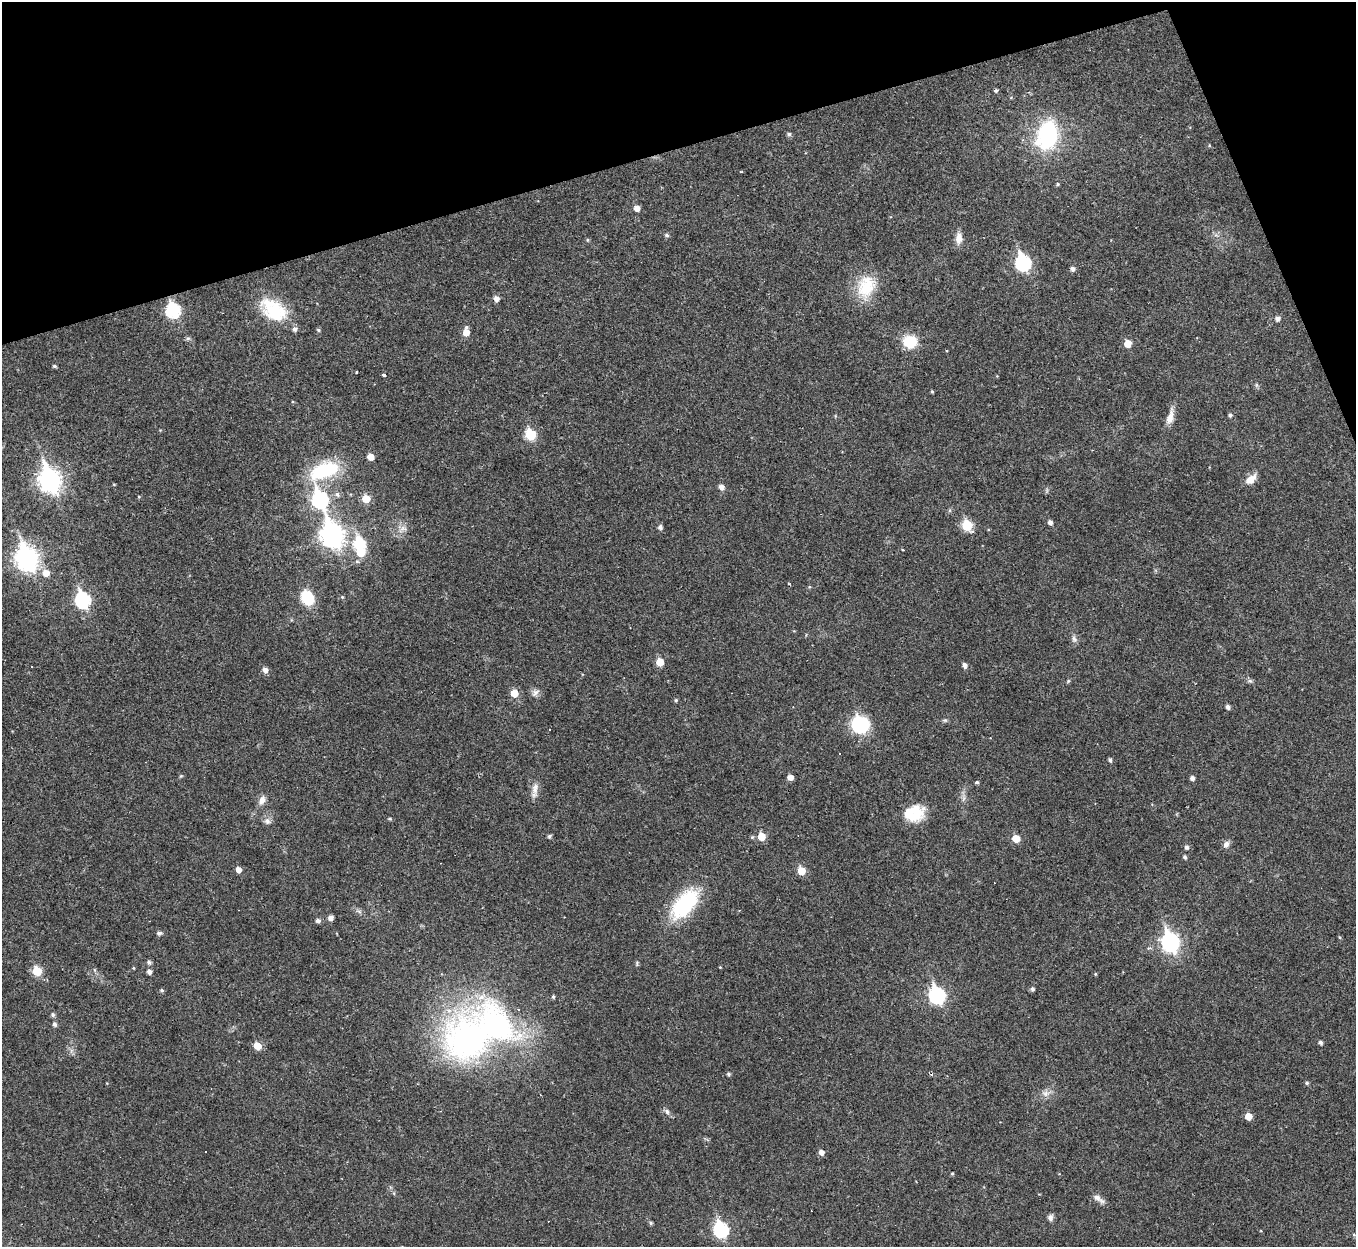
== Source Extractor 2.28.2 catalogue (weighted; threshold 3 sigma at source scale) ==
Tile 3 of 4 x 4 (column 3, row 1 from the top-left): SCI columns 2707-4060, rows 3879-5123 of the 5413 x 5393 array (HDU 1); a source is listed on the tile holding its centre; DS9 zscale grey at full resolution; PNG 1358 x 1249 px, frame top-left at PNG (2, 2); no overlay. Shown black and unused: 15% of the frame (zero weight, under 2 of 3 exposures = <1% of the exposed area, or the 3 px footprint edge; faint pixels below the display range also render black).
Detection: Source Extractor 2.28.2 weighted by HDU 2 'WHT'; one run over the whole footprint, this tile lists its part. Background 0.0387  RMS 0.0048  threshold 0.0214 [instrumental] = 3 sigma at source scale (4.5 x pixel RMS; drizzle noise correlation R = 1.50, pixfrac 1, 0.05/0.05 arcsec/px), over >= 5 px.
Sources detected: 129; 2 inside a brighter object's white glare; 4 cosmic-ray / hot-pixel residue — not listed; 2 inside a brighter listed object's ellipse — not listed separately; the other 121 listed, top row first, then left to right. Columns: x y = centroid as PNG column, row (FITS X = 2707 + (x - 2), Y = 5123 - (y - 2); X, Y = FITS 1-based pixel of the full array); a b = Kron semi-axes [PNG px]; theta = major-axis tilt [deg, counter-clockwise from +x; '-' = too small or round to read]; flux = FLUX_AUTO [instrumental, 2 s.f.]
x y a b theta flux
996 91 4 3 - 1.2
789 134 6 5 - 1.1
1047 135 22 15 74 63
741 172 3 2 - 0.58
1058 184 4 4 - 0.59
637 208 5 5 - 3.3
667 235 5 5 - 1.1
1216 235 6 5 - 1.1
959 238 15 8 89 3.8
587 240 5 4 - 0.59
1023 262 8 7 - 85
1073 269 5 5 - 1.6
866 287 29 21 71 19
496 298 5 5 - 2.5
173 310 8 7 - 62
274 310 36 22 -34 23
1277 318 6 6 - 1.9
318 330 5 4 - 0.72
466 332 8 5 86 5.5
188 338 6 5 - 0.89
910 342 13 12 - 15
1128 343 6 5 - 6.9
55 366 5 4 - 0.85
356 372 3 2 - 0.46
384 375 4 3 - 1.3
1256 385 7 4 -90 0.78
932 391 4 3 - 0.58
1230 415 5 5 - 1
1170 417 21 8 76 4.7
530 435 6 6 - 25
370 457 5 5 - 4.7
324 471 42 22 26 30
1251 479 14 8 41 4.7
50 480 11 8 -68 290
114 484 5 3 - 0.35
721 487 6 5 - 2.6
1047 491 8 4 81 0.72
337 494 7 6 - 1.5
139 497 5 3 - 0.39
366 499 6 6 - 9
320 500 9 7 -68 110
1050 522 4 4 - 2
967 525 6 6 - 26
660 527 5 5 - 1.7
402 529 14 8 28 3.2
332 535 10 8 -66 350
359 543 7 7 - 36
27 559 10 8 -69 310
46 573 7 7 - 5
809 587 5 4 - 0.49
342 597 5 4 - 0.52
307 598 12 9 -56 20
83 600 8 7 - 71
1074 639 10 7 -62 1.7
660 662 5 5 - 8.8
964 665 6 4 -79 1.8
265 670 6 5 - 2.5
1068 681 6 4 47 0.58
1250 681 8 6 -12 1
514 693 6 6 - 7.3
535 693 12 7 46 2
676 700 4 4 - 0.64
793 707 3 2 - 0.31
1228 707 4 4 - 1.6
945 720 7 5 -6 0.8
860 724 9 9 - 56
549 730 2 2 - 0.36
840 753 3 2 - 0.34
1110 760 5 4 - 1.1
181 776 5 4 - 0.52
790 777 5 4 - 3.2
1192 778 5 4 - 1.7
977 782 4 3 - 0.99
535 790 12 9 -74 3.5
963 798 12 5 85 1.8
262 800 13 7 58 3
916 813 23 18 68 14
390 819 5 4 - 0.58
267 821 10 9 - 2.1
549 836 4 4 - 1.1
761 836 6 5 - 9.4
1016 839 5 5 - 8.9
1226 844 9 7 48 2.3
1186 847 5 5 - 1.4
1185 857 5 4 - 0.96
238 870 5 5 - 3
801 871 6 5 - 10
684 904 37 19 49 39
359 911 7 4 -19 1
331 918 5 5 - 2.3
318 920 6 5 - 1.6
159 933 6 5 - 1.2
1340 937 5 3 - 0.49
1170 942 9 7 -70 170
149 962 6 5 - 1.1
720 967 3 3 - 0.34
133 968 4 4 - 0.41
37 971 6 5 - 18
149 972 5 5 - 1.8
1095 974 4 4 - 0.47
1032 989 5 5 - 1.2
162 990 5 5 - 0.79
937 995 9 7 -66 98
553 997 5 4 - 0.74
53 1015 7 6 - 0.93
54 1024 6 5 - 1.4
468 1039 54 48 -70 150
1320 1042 5 4 - 1.2
257 1046 6 5 - 7.8
728 1074 5 4 - 0.86
1307 1083 5 5 - 0.8
1045 1093 12 9 -7 3
667 1111 9 6 -52 1.5
1248 1116 5 5 - 5.8
821 1152 5 5 - 2.7
952 1174 4 3 - 0.47
1099 1199 18 6 -33 2.7
1050 1217 8 6 87 1.7
651 1223 5 4 - 0.83
721 1229 9 7 -80 69
1354 1235 5 4 - 0.5